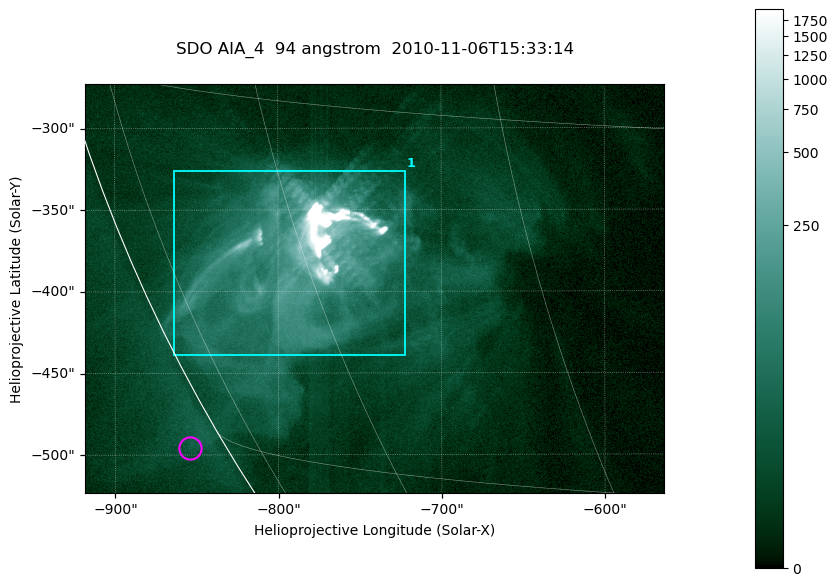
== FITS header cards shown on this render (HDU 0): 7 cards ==
TELESCOP= 'SDO     '           /
INSTRUME= 'AIA_4   '           /
WAVELNTH=                   94 /
WAVEUNIT= 'angstrom'           /
DATE-OBS= '2010-11-06T15:33:14.12' /
CTYPE1  = 'HPLN-TAN'           /
CTYPE2  = 'HPLT-TAN'           /

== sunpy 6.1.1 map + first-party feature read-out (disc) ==
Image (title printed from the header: SDO AIA_4  94 angstrom  2010-11-06T15:33:14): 591 x 417 px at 0.6 arcsec/px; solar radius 968 arcsec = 1614 px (partial field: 2.7% of the solar disc is inside the frame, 89% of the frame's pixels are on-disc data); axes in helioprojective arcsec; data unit not stated in the header (colour bar unlabelled)
Pointing: header CRPIX1/2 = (2053.81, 2042.90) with CRVAL1/2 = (0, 0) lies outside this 591 x 417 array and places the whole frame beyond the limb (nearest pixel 1.36 R_sun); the SolarSoft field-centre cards XCEN/YCEN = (-740.8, -398.3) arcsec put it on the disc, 768 arcsec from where CRPIX/CRVAL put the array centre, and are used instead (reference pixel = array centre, CRVAL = XCEN/YCEN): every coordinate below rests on XCEN/YCEN
Orientation: roll -0.138 deg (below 1 deg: not rotated)
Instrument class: DISC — disc imager (sunpy class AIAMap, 94 A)
Bright regions (active regions / flare kernels): reference = the on-disc median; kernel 5 px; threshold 5 sigma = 62.9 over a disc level ~12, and >= 1.15x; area >= 246 px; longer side >= 5 px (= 3 arcsec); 1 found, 1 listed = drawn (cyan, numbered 1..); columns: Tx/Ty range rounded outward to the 2 arcsec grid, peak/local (2 s.f.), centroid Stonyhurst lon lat
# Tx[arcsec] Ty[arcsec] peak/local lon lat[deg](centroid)
1 -864..-722 -440..-326 1197 -60 -21
Off-limb structures (1.02-1.3 R_sun): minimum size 123 px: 2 found; the strongest spans PA ~120 deg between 1.02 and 1.03 R_sun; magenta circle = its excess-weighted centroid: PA ~120 deg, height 1.02 R_sun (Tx ~-854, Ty ~-496 arcsec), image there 1.9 x the reference